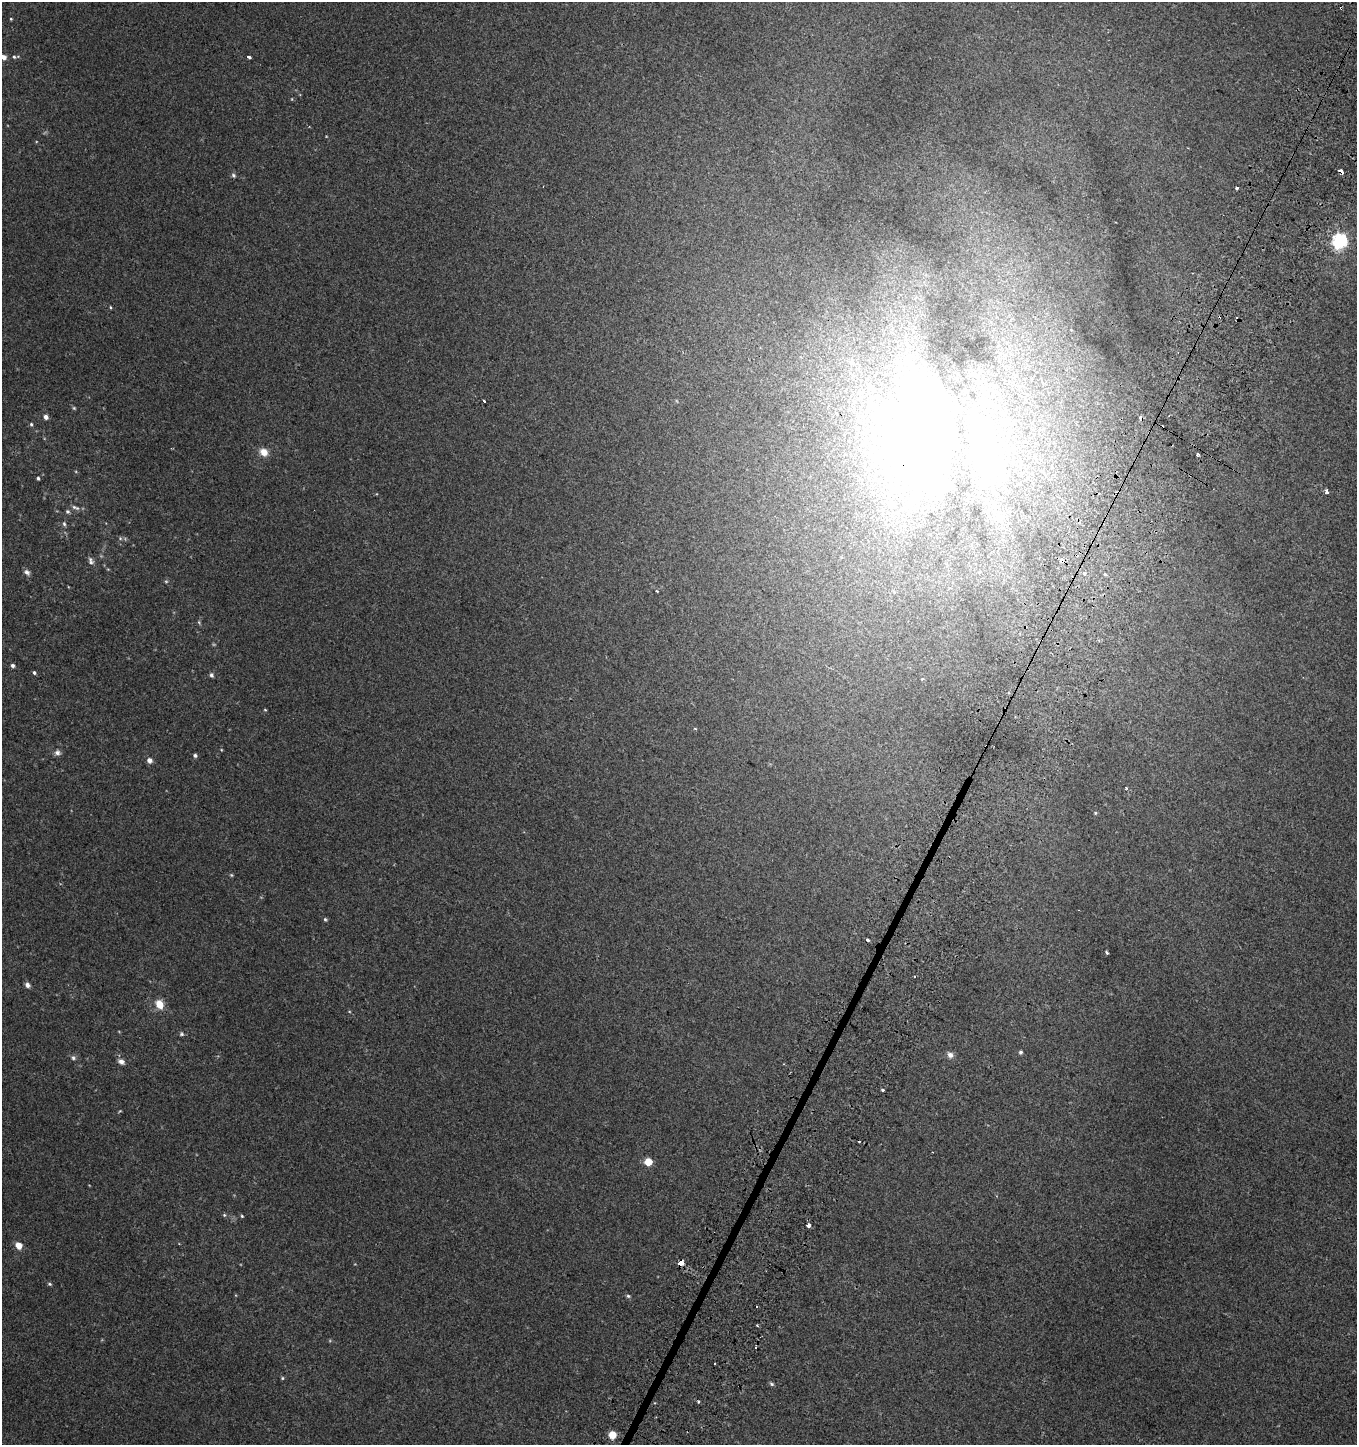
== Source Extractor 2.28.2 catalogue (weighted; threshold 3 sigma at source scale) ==
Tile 10 of 4 x 4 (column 2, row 3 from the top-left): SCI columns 1594-2948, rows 1494-2936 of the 5980 x 5884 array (HDU 1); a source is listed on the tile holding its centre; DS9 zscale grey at full resolution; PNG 1359 x 1447 px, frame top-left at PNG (2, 2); no overlay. Shown black and unused: <1% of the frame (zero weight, under 2 of 3 exposures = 3% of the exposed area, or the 3 px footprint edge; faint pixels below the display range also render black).
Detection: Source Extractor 2.28.2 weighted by HDU 2 'WHT'; one run over the whole footprint, this tile lists its part. Background 0.00475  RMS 0.0058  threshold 0.026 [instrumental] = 3 sigma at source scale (4.5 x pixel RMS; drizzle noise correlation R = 1.50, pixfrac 1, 0.0396/0.0396 arcsec/px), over >= 5 px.
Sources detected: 85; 3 too faint to see at this stretch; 3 inside a brighter object's white glare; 14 cosmic-ray / hot-pixel residue — not listed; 2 inside a brighter listed object's ellipse — not listed separately; the other 63 listed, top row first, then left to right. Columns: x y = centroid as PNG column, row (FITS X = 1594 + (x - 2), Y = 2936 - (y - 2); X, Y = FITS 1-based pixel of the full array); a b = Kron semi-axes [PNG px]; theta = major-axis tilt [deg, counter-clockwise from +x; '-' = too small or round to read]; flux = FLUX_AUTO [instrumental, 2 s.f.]
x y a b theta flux
1341 8 3 2 - 0.64
11 19 4 3 - 0.53
3 57 9 6 -37 2.7
14 57 4 3 - 0.66
249 57 4 3 - 4.5
1341 171 4 3 - 7.7
233 175 7 5 -35 1.1
1237 187 3 3 - 6.4
1340 241 6 6 - 160
110 307 5 3 - 0.5
484 401 3 2 - 0.89
74 408 5 5 - 0.68
46 417 4 4 - 2.6
31 424 5 4 - 0.84
927 432 140 91 -82 480
264 452 8 7 - 5.7
1198 454 3 3 - 1.2
38 478 4 3 - 0.85
1326 491 4 3 - 3.1
1060 497 4 3 - 0.88
75 508 12 5 -22 2
68 512 6 5 - 1.1
64 524 6 5 - 1.1
1061 560 3 3 - 33
91 561 10 6 -68 1.9
27 572 8 6 -39 1.9
1084 574 3 3 - 6
1105 574 3 3 - 2.9
656 591 4 3 - 0.65
13 665 4 4 - 1.5
34 673 4 4 - 0.9
211 675 5 4 - 1.4
923 679 4 3 - 0.8
265 710 4 3 - 0.52
695 728 4 3 - 0.56
57 752 8 7 - 2
195 755 5 4 - 1
149 760 5 5 - 3.1
1126 788 3 3 - 0.61
1095 813 5 4 - 0.58
325 919 5 4 - 0.78
1107 952 3 3 - 1.7
27 985 6 5 - 2.1
159 1004 10 8 -64 7.7
181 1034 6 5 - 0.92
1021 1052 4 4 - 1.1
950 1055 8 7 - 2.4
73 1058 6 6 - 1.3
121 1062 8 6 -23 2.6
883 1090 3 3 - 2.5
120 1111 5 3 - 0.5
648 1162 5 5 - 16
224 1215 5 5 - 0.69
242 1216 4 3 - 0.61
808 1226 4 4 - 6.4
19 1245 5 4 - 9
680 1263 4 3 - 440
50 1284 6 4 -27 0.78
628 1296 5 4 - 0.86
757 1326 3 2 - 0.85
282 1378 4 4 - 0.67
772 1384 6 4 -18 0.98
612 1435 5 5 - 14
Overlapping masked pixels (flux is a lower limit): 5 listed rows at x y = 1341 8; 1341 171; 927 432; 1061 560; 680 1263
Isophote crosses this tile's border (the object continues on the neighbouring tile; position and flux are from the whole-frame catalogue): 1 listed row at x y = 3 57